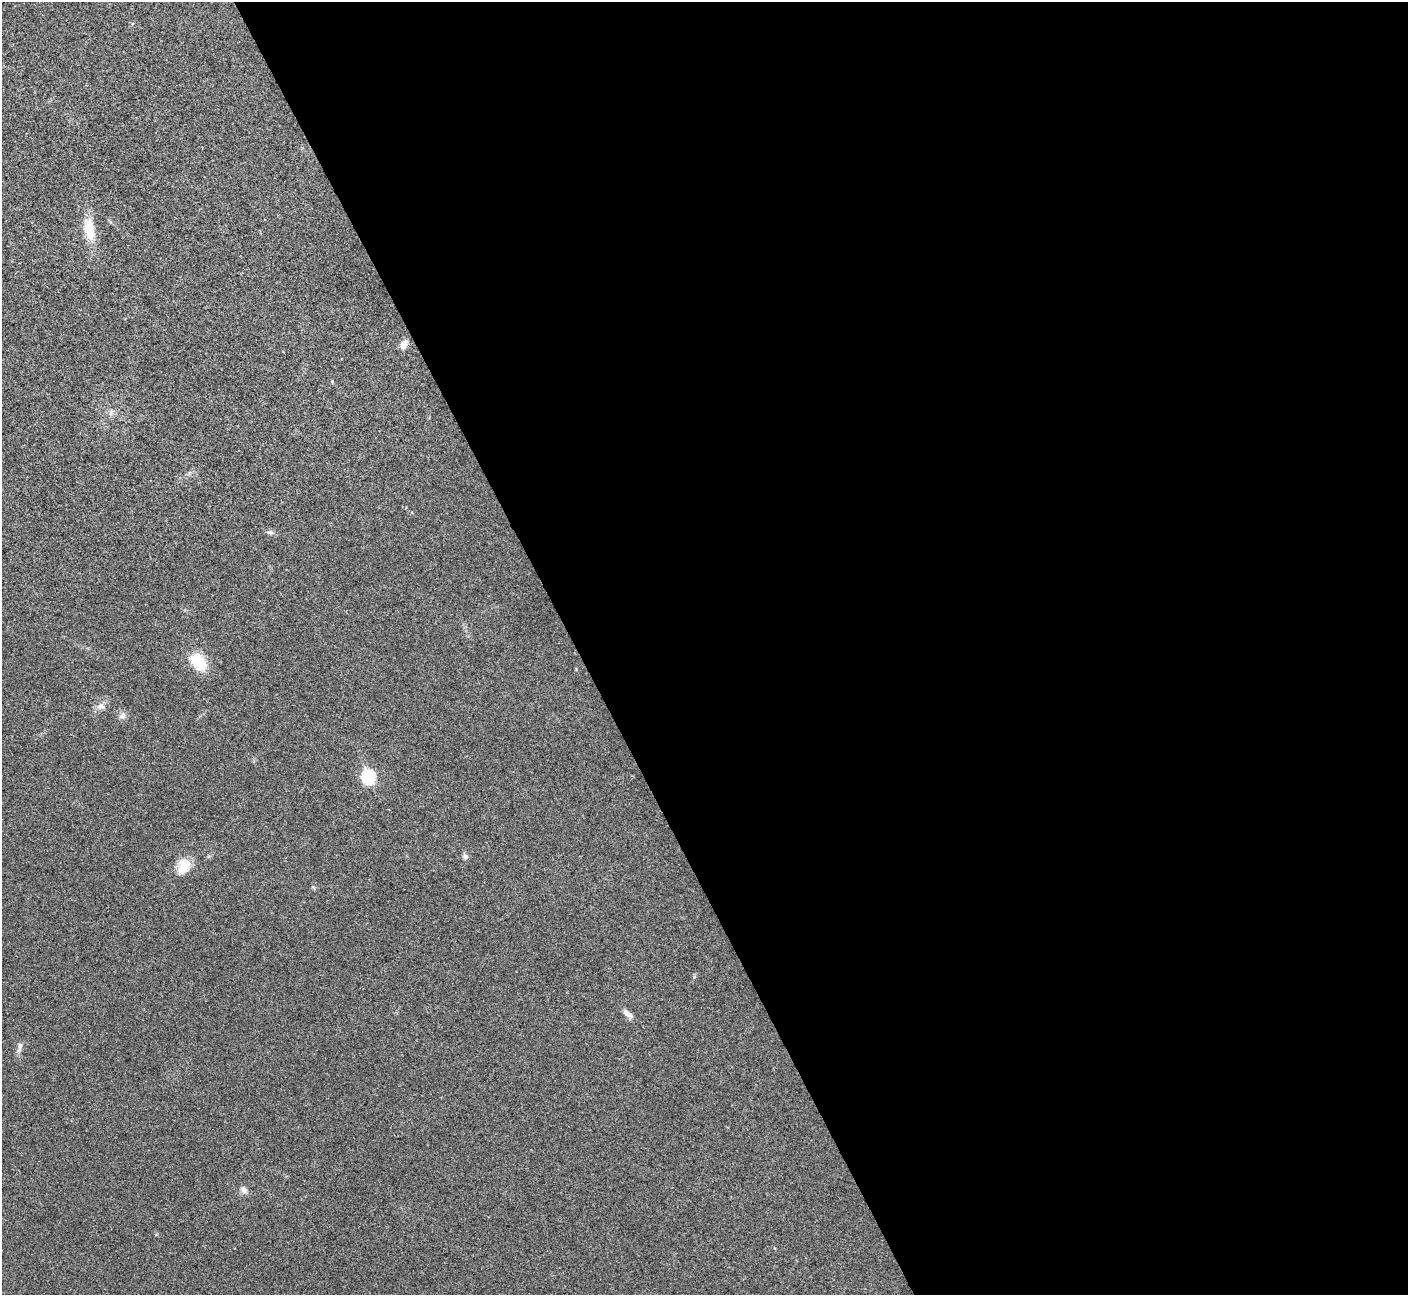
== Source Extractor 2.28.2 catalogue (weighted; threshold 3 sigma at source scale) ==
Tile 8 of 4 x 4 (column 4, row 2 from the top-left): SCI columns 4219-5624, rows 2744-4036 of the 5629 x 5617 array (HDU 1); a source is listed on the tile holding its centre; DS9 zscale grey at full resolution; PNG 1410 x 1297 px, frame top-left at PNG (2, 2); no overlay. Shown black and unused: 59% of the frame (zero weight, under 3 of 4 exposures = <1% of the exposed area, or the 3 px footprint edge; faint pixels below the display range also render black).
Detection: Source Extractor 2.28.2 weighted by HDU 2 'WHT'; one run over the whole footprint, this tile lists its part. Background 0.0221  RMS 0.0053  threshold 0.0239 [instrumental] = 3 sigma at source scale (4.5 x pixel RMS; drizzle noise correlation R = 1.50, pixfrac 1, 0.05/0.05 arcsec/px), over >= 5 px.
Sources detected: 12; all 12 listed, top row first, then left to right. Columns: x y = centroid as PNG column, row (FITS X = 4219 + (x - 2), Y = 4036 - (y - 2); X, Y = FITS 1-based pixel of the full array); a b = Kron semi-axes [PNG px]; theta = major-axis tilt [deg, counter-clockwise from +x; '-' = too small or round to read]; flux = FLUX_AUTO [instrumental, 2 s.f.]
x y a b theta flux
89 230 33 13 -79 12
404 344 11 8 58 2.9
270 532 10 6 -1 1.4
199 662 23 15 -52 14
101 706 11 7 -3 2.5
122 716 10 7 18 2
368 777 7 6 - 56
465 857 8 7 - 1.5
184 866 23 15 65 8.6
627 1013 13 7 -44 3
20 1046 15 5 75 1.9
244 1190 10 7 -54 2.2
Unlisted compact peaks at least as high as the median listed source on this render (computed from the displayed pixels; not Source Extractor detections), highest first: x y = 694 977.